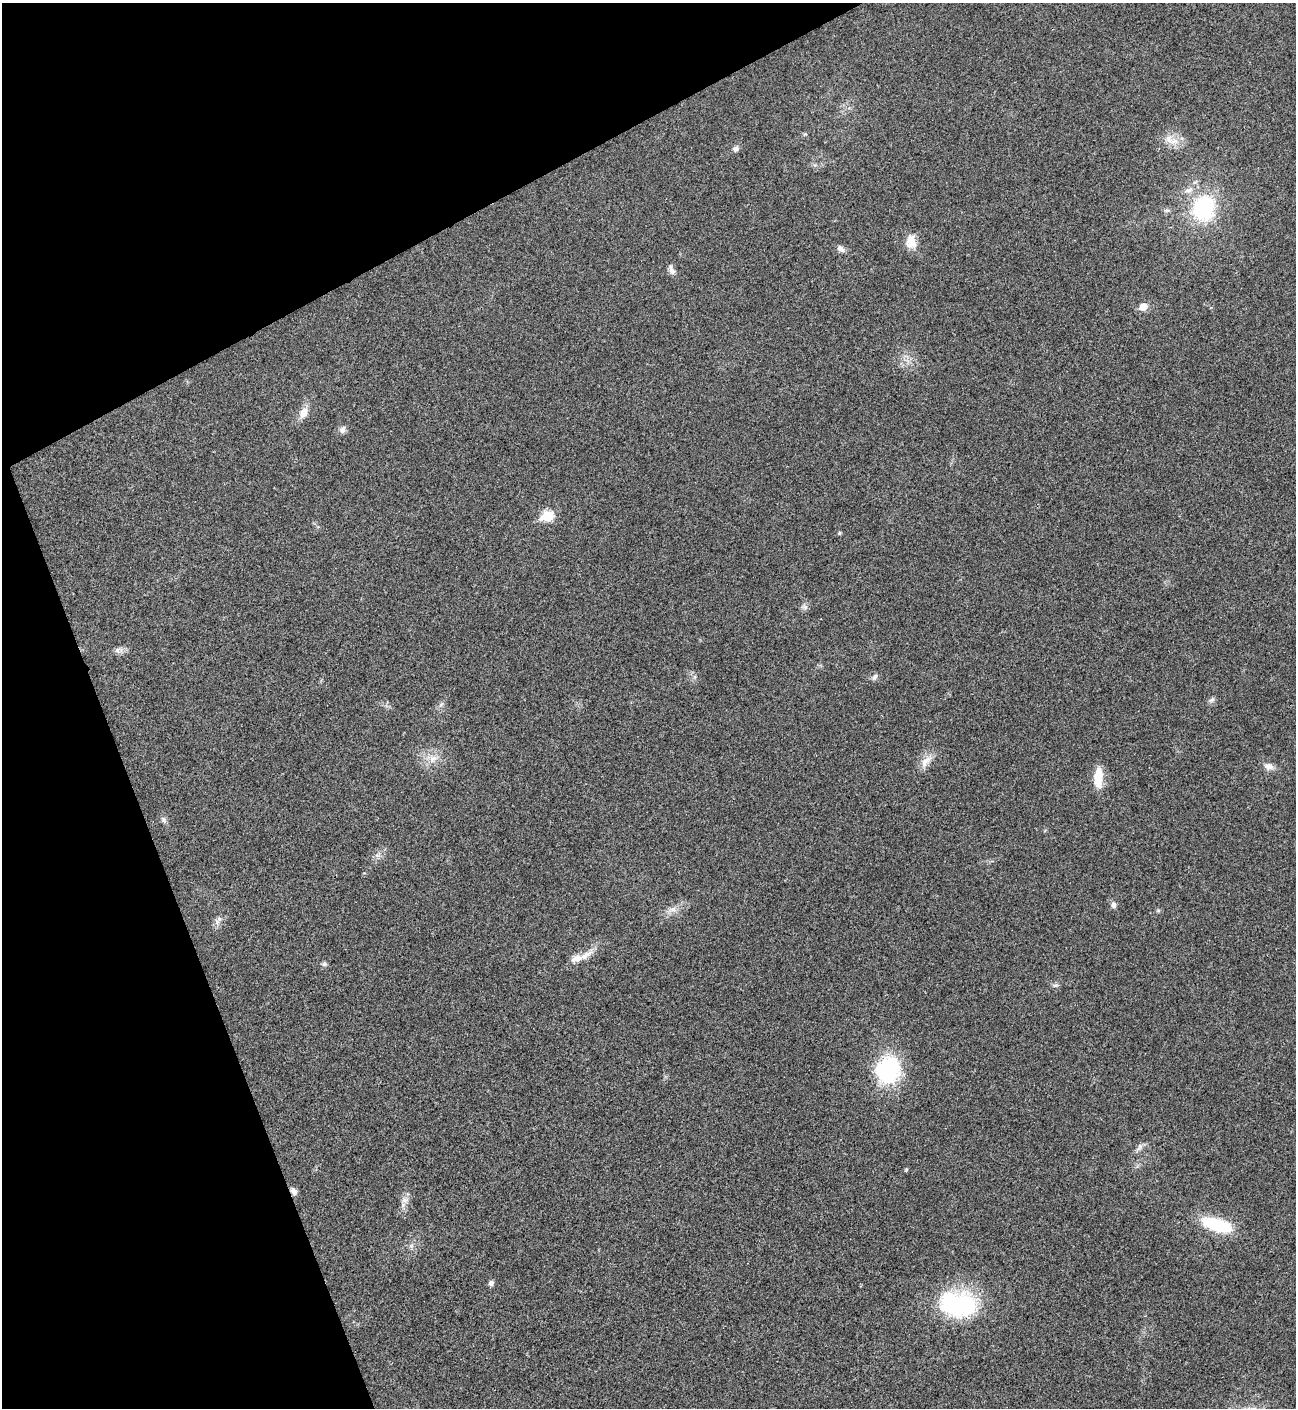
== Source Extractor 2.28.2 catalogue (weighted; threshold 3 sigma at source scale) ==
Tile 5 of 4 x 4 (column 1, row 2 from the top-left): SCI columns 296-1589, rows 2815-4220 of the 5625 x 5637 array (HDU 1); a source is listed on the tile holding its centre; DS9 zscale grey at full resolution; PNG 1298 x 1410 px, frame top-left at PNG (2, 3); no overlay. Shown black and unused: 21% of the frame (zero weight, under 3 of 4 exposures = <1% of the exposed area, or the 3 px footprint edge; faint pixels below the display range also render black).
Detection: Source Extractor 2.28.2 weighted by HDU 2 'WHT'; one run over the whole footprint, this tile lists its part. Background 0.0192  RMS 0.0056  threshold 0.0252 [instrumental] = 3 sigma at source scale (4.5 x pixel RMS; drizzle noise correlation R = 1.50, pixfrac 1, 0.05/0.05 arcsec/px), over >= 5 px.
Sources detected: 43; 3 inside a brighter listed object's ellipse — not listed separately; the other 40 listed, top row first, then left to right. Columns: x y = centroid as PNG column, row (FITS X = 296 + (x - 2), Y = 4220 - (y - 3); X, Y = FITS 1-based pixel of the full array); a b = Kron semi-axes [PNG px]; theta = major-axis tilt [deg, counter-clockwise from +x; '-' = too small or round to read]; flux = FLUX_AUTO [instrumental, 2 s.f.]
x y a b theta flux
805 134 6 4 32 0.74
1169 139 16 12 -68 6.7
736 148 8 7 - 2.1
1204 208 27 23 76 52
1167 210 8 6 9 1.6
911 242 18 13 -88 7.4
840 249 10 7 -36 2.6
672 271 9 8 - 2.3
1143 307 6 5 - 10
304 413 16 10 59 6.2
342 430 10 8 52 2.6
547 516 7 6 - 36
839 533 5 4 - 0.88
804 607 10 7 -14 1.9
117 650 11 8 2 2.7
875 677 9 7 48 2
1212 700 9 6 38 1.6
441 704 10 3 50 1.2
433 758 15 12 32 6.9
926 761 24 9 49 6.1
1268 766 13 9 -13 3.8
1098 777 24 10 88 12
164 820 10 7 -60 1.9
378 855 11 6 42 2.5
1113 905 8 7 - 2.2
672 910 15 8 11 4.5
1158 910 6 5 - 0.86
218 920 17 7 58 3.3
585 956 28 8 35 7.2
324 964 7 6 - 1.4
1055 985 9 5 -2 1.4
888 1070 34 30 66 48
1139 1147 14 6 56 2.4
906 1170 6 4 47 0.66
294 1191 10 6 -60 2.7
405 1200 11 9 14 3.4
1217 1225 36 14 -18 30
411 1246 7 6 - 1.5
491 1283 6 5 - 2.1
958 1304 46 30 -4 65
Overlapping masked pixels (flux is a lower limit): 1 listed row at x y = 294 1191